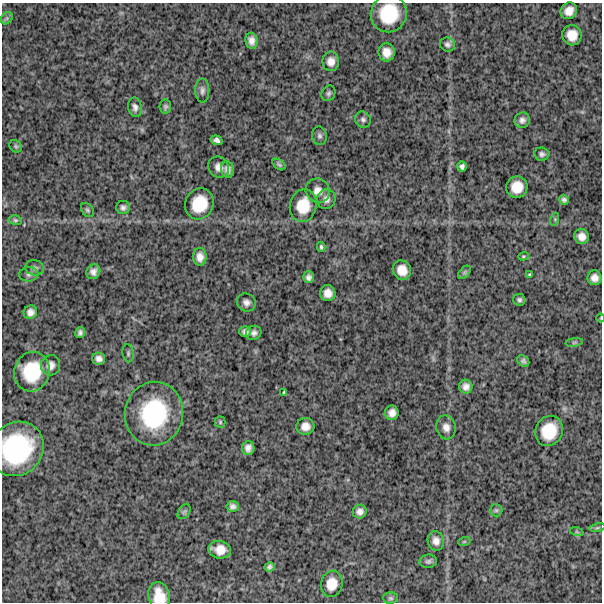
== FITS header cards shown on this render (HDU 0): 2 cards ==
NAXIS1  =                  600
NAXIS2  =                  600

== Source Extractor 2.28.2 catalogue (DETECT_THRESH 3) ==
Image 600 x 600 px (HDU 0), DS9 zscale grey, 1 PNG px = 1 image px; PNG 604 x 604 px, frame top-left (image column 1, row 600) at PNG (2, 3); each listed source drawn as its Kron ellipse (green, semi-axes under 4 px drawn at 4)
Background 1200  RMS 320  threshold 961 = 3 sigma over >= 5 px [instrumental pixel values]
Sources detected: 82; all 82 listed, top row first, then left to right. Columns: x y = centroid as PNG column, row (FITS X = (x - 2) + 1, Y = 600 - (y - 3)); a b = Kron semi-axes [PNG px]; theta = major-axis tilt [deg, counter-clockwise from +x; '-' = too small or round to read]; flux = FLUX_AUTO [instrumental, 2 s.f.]
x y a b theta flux
569 11 9 7 48 1.8e+05
389 14 19 18 - 8.5e+05
7 18 7 5 46 4.6e+04
572 35 10 9 - 2.5e+05
251 41 8 6 -79 1.2e+05
447 44 7 7 - 6.2e+04
387 52 9 8 - 2.0e+05
331 61 10 8 88 1.5e+05
202 91 12 7 89 8.7e+04
328 93 8 6 61 5.7e+04
135 107 10 6 -79 8.7e+04
165 107 7 6 - 4.6e+04
363 119 8 7 - 6.4e+04
522 120 8 7 - 9.1e+04
319 136 9 7 -78 6.1e+04
217 140 6 4 -18 6.8e+04
16 146 7 5 -45 3.5e+04
542 154 8 6 -7 6.2e+04
279 165 7 5 -36 3.8e+04
462 166 5 4 - 5.7e+04
219 167 11 10 - 1.4e+05
227 170 8 6 -77 9.5e+04
517 187 11 10 - 3.3e+05
318 191 12 11 - 1.7e+05
326 199 10 9 - 1.2e+05
564 200 5 4 - 5.6e+04
199 204 16 14 65 5.6e+05
303 206 16 13 76 4.6e+05
123 207 7 6 - 6.9e+04
87 210 8 5 -53 4.3e+04
555 219 6 4 73 3.3e+04
15 220 6 5 - 3.6e+04
582 236 8 7 - 1.4e+05
321 247 5 4 - 3.5e+04
523 256 5 4 - 2.6e+04
200 257 9 6 -88 1.4e+05
35 268 9 7 -15 7.2e+04
402 270 10 9 - 2.4e+05
93 272 8 6 60 1.1e+05
464 272 8 5 46 4.3e+04
29 274 9 7 6 7.2e+04
529 275 3 3 - 2.5e+04
308 277 6 5 - 7.4e+04
594 278 7 7 - 1.3e+05
328 293 8 7 - 1.6e+05
519 300 6 6 - 5.4e+04
246 302 10 8 -34 9.8e+04
30 312 7 6 - 1.1e+05
601 318 4 3 - 1.7e+04
245 331 6 5 - 7.3e+04
80 333 5 4 - 5.8e+04
254 333 8 7 - 8.4e+04
574 342 8 4 9 4.1e+04
128 353 9 5 -81 4.8e+04
99 359 6 6 - 9.8e+04
523 361 6 5 - 5.3e+04
51 365 10 9 - 1.3e+05
32 372 20 17 72 8.7e+05
466 387 7 6 - 1.1e+05
284 392 4 3 - 2.8e+04
392 413 7 7 - 1.2e+05
154 414 32 29 78 1.9e+06
220 422 5 5 - 3.0e+04
305 426 9 8 - 1.7e+05
446 427 12 9 -77 1.5e+05
549 431 15 13 61 5.8e+05
248 448 7 6 - 1.0e+05
17 449 28 26 48 2.2e+06
233 506 6 5 - 7.3e+04
496 510 6 6 - 4.6e+04
184 512 8 5 53 4.9e+04
360 512 7 6 - 1.0e+05
597 527 8 4 9 3.9e+04
577 532 7 4 -18 3.1e+04
436 541 10 8 -78 1.3e+05
464 542 6 4 19 2.5e+04
220 550 11 8 -9 2.5e+05
428 561 9 6 6 5.5e+04
270 567 5 4 - 6.0e+04
332 584 13 10 77 2.9e+05
159 596 14 10 -76 3.7e+05
391 598 7 5 -1 4.6e+04
At the frame edge (FLAGS 8, measured only in part): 3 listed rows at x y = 601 318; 17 449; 159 596